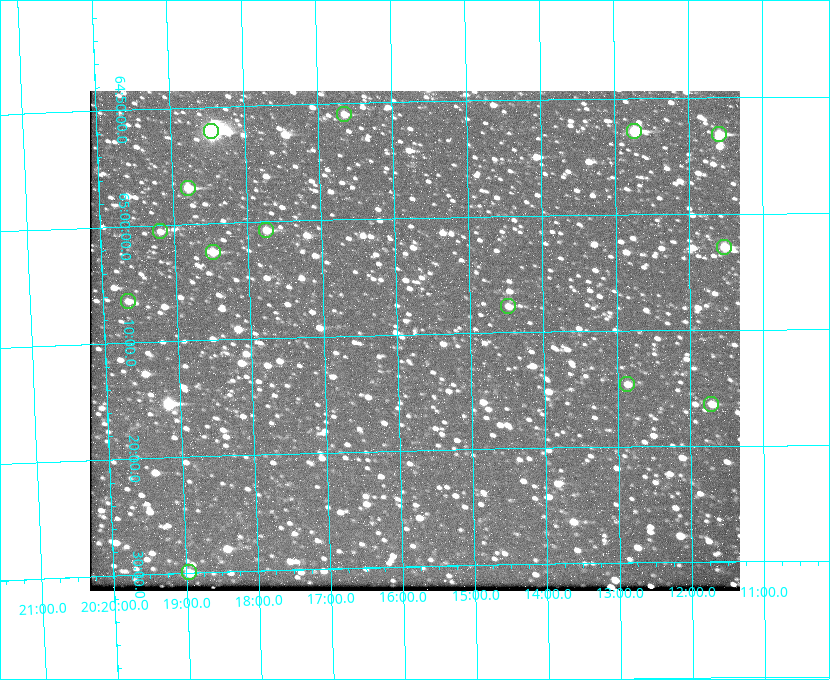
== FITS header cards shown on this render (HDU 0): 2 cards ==
NAXIS1  =                  650 / Width of table row in bytes
NAXIS2  =                  500 / Number of rows in table

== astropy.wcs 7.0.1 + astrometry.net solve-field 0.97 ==
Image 650 x 500 px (HDU 0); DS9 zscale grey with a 90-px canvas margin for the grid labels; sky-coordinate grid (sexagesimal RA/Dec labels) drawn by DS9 from the SOLVED WCS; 14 Tycho-2 reference stars matched to detected sources circled (green)
Header WCS: none
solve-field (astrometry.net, Tycho-2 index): SOLVED blind (the file carries no WCS)
Solved WCS: RA---TAN-SIP/DEC--TAN-SIP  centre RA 20:15:46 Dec +65:11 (303.94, +65.18 deg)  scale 5.17 arcsec/px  FOV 56.0' x 43.1'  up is -179 deg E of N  parity flipped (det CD > 0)
(file carries no celestial WCS; the grid is the blind solution)
Tycho-2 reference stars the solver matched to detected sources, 14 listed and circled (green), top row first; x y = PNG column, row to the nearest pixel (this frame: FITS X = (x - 90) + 1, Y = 500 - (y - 91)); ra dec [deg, ICRS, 3 dp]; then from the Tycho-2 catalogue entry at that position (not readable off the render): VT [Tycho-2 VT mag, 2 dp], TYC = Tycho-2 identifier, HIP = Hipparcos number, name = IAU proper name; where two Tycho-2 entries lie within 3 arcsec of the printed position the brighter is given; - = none
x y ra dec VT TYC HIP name
344 114 304.164 +64.849 10.65 4240-315-1 - -
211 131 304.612 +64.868 7.89 4241-1703-1 100101 -
634 131 303.184 +64.880 9.02 4240-488-1 - -
719 134 302.897 +64.886 9.40 4240-717-1 - -
188 188 304.698 +64.948 10.27 4241-1684-1 - -
266 230 304.437 +65.012 10.41 4241-1775-1 - -
160 231 304.798 +65.009 11.15 4241-1628-1 - -
724 247 302.882 +65.048 10.25 4240-98-1 - -
213 252 304.620 +65.041 10.25 4241-1573-1 - -
128 301 304.916 +65.107 11.17 4241-1518-1 - -
508 306 303.620 +65.129 11.18 4240-34-1 - -
627 384 303.217 +65.244 11.17 4240-236-1 - -
711 404 302.928 +65.273 10.74 4240-760-1 - -
189 572 304.739 +65.499 10.16 4241-1715-1 - -